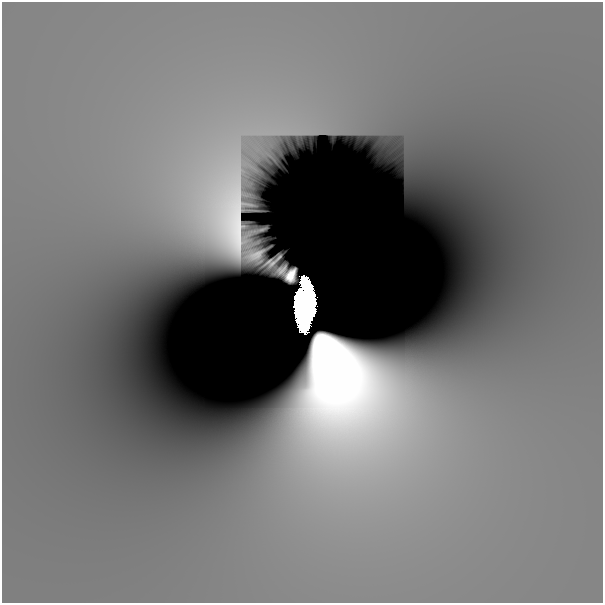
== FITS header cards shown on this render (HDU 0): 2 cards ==
NAXIS1  =                  601
NAXIS2  =                  601

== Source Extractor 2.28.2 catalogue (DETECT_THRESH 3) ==
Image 601 x 601 px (HDU 0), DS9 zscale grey, 1 PNG px = 1 image px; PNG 605 x 605 px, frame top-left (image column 1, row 601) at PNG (2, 2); no overlay
Background -1.60e-10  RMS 3.0e-10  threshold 9.14e-10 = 3 sigma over >= 5 px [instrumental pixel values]
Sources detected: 3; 1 with non-positive FLUX_AUTO (blend fragments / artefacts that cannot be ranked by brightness) is not listed; the other 2 listed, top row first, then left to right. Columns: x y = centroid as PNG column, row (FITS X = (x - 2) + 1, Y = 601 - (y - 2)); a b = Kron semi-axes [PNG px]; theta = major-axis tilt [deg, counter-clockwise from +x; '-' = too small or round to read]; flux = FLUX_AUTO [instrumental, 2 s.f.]
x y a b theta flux
307 285 9 5 -42 2.7
305 307 36 14 86 41
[1 non-positive-flux detection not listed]